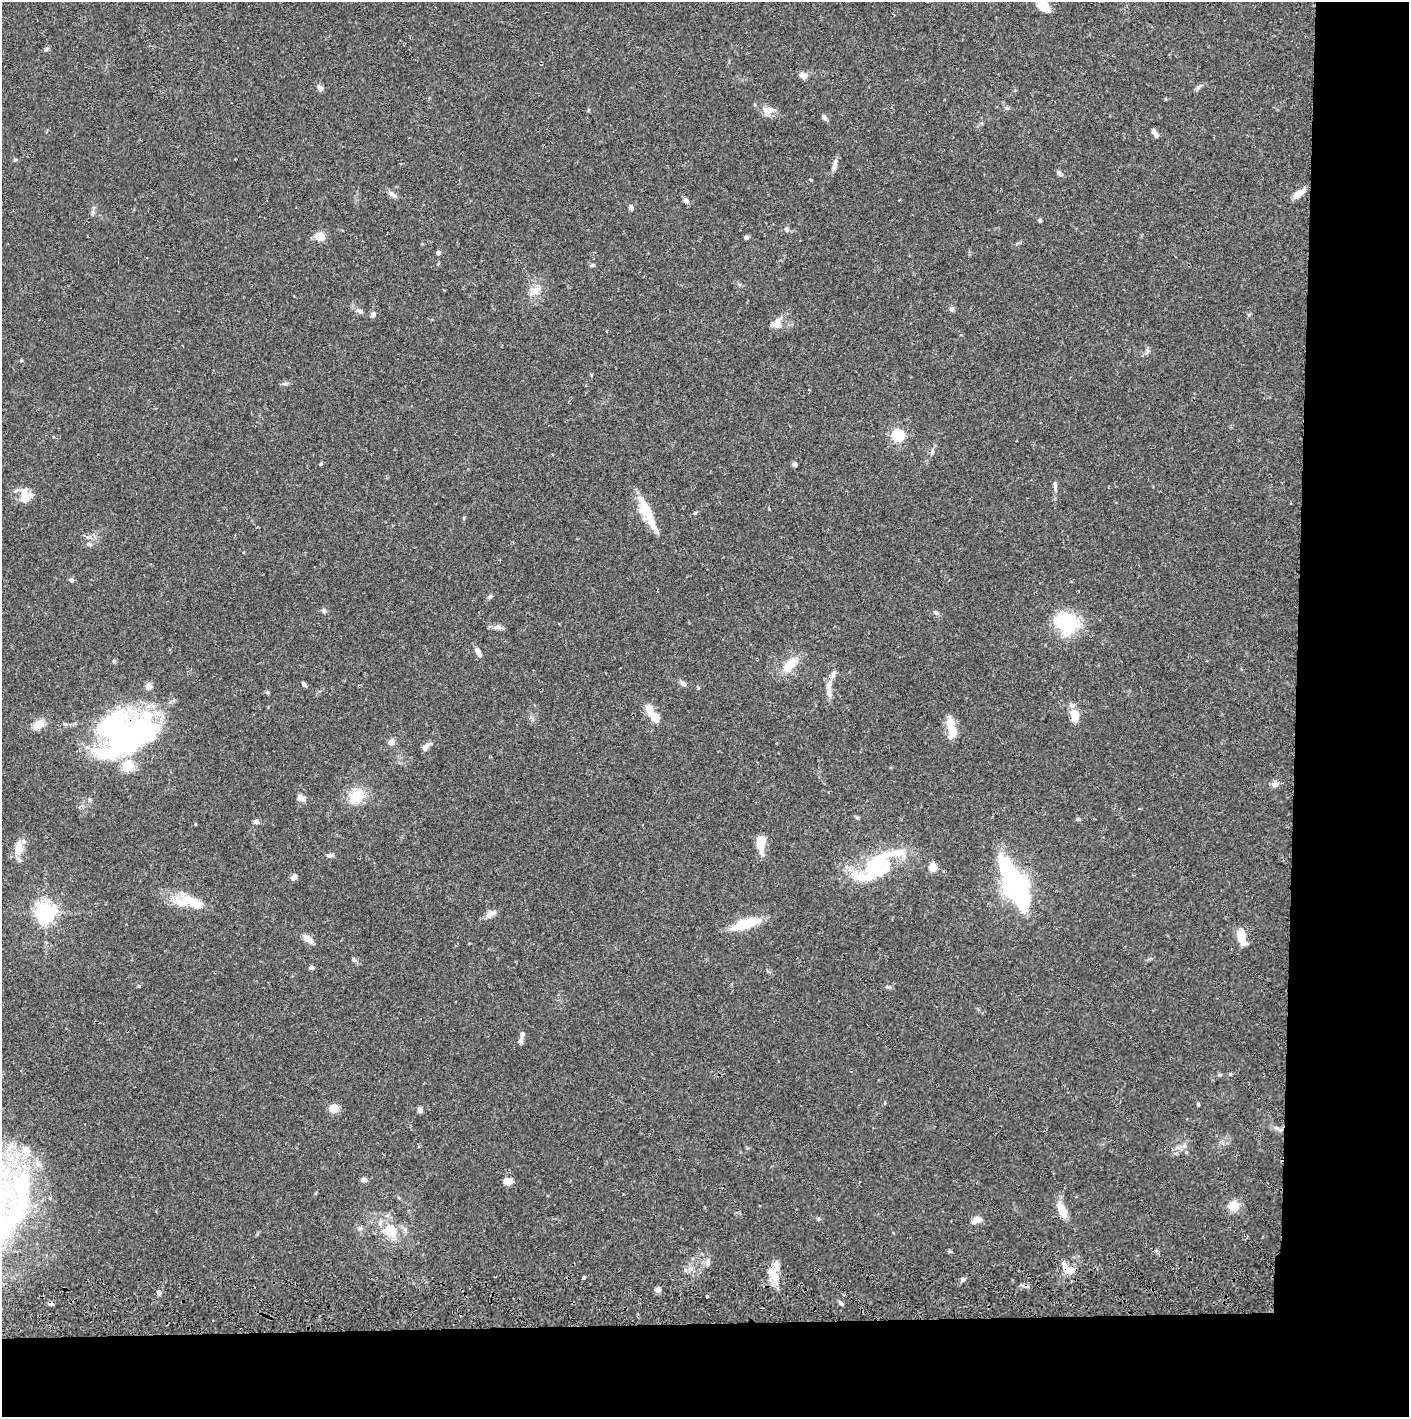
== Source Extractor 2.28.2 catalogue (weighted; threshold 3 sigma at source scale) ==
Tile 9 of 3 x 3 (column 3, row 3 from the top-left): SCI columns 2817-4223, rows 57-1471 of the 4230 x 4358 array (HDU 1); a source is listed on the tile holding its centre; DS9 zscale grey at full resolution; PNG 1411 x 1419 px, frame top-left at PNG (2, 2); no overlay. Shown black and unused: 14% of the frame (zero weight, under 2 of 3 exposures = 3% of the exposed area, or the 3 px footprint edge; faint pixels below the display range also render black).
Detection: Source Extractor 2.28.2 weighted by HDU 2 'WHT'; one run over the whole footprint, this tile lists its part. Background 0.0683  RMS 0.0049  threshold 0.0219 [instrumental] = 3 sigma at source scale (4.5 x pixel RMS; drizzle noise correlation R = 1.50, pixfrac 1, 0.05/0.05 arcsec/px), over >= 5 px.
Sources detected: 123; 7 inside a brighter object's white glare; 1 cosmic-ray / hot-pixel residue — not listed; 12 inside a brighter listed object's ellipse — not listed separately; the other 103 listed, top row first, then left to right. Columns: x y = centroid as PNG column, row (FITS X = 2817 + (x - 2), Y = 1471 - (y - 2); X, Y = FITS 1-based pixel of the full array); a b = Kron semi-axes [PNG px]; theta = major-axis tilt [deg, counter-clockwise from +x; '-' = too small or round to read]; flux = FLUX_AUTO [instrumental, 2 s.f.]
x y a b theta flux
1043 7 18 9 7 4
46 49 6 5 - 0.83
803 75 10 7 -17 2.6
1198 87 7 5 54 1.1
320 88 9 6 -40 1.6
768 111 16 11 12 4.6
824 117 8 5 -49 1.5
1154 131 7 6 - 1.4
15 160 6 4 2 0.6
834 165 16 5 76 2.3
1059 173 7 6 - 1.1
1299 193 18 7 33 4
392 194 13 5 -28 1.8
686 200 7 6 - 1.6
631 207 6 5 - 1.3
92 213 9 3 69 0.93
1040 220 4 4 - 0.76
787 229 8 5 -40 1.1
320 236 8 7 - 7.9
746 237 6 5 - 0.97
438 253 5 5 - 1.1
593 265 7 4 26 0.71
535 290 21 8 32 4.6
952 309 6 6 - 1.2
360 311 9 6 -33 1.7
373 315 6 6 - 1.5
776 323 14 11 54 4.3
591 375 4 3 - 0.56
285 384 8 4 8 0.99
898 435 6 5 - 69
932 452 6 5 - 0.94
321 464 5 4 - 0.59
795 464 6 5 - 1
1055 486 14 5 -87 1.6
24 495 18 16 81 6.2
646 509 30 13 -67 14
695 513 5 4 - 0.54
464 518 5 3 - 0.5
89 537 8 4 -7 1.3
71 580 6 5 - 1.2
490 597 6 5 - 0.87
324 611 7 5 -40 1.2
936 613 9 4 -35 0.99
1067 622 21 17 -21 43
497 627 12 6 4 2.1
478 652 13 6 -61 2.2
114 661 5 5 - 0.71
790 665 24 12 50 9.5
683 683 8 6 -55 1.5
304 684 6 4 -52 1.1
149 686 5 4 - 7.4
829 686 21 7 -87 3.8
1075 716 14 9 -83 7.9
654 717 20 10 -46 6.9
950 724 23 10 -88 6.8
38 725 14 10 39 4.6
123 736 58 51 -35 110
391 742 8 8 - 2.1
425 747 10 6 53 2.5
1275 784 10 7 7 1.8
356 797 20 15 45 12
299 798 9 9 - 2.5
857 818 6 5 - 0.75
256 822 7 6 - 1.2
759 842 24 9 -74 7.4
19 848 15 8 85 7.6
330 855 10 5 4 1.2
878 865 32 22 -13 28
933 867 5 5 - 16
294 877 9 6 63 1.5
1015 884 51 18 -65 94
192 903 35 13 -26 11
46 913 7 7 - 280
491 914 19 7 33 2.8
745 924 33 10 18 15
1241 936 15 7 -82 9.9
308 939 14 7 -36 3.6
354 960 7 5 -72 0.87
311 967 5 4 - 1.5
139 986 4 4 - 0.45
888 987 7 5 -18 0.88
522 1034 7 5 78 1.4
1220 1074 6 4 0 0.64
1198 1104 5 3 - 0.56
333 1108 8 8 - 6.5
420 1110 6 5 - 1.6
26 1151 14 12 -80 6.2
364 1180 7 6 - 1.5
508 1181 10 7 2 3.5
1233 1206 10 10 - 6.5
1062 1210 21 10 -63 5.9
977 1220 13 7 28 3.3
391 1230 11 10 - 13
708 1262 13 4 87 1.4
1070 1269 13 7 -21 8.7
772 1274 23 9 -60 8.1
584 1278 3 3 - 1.8
963 1279 7 4 52 1
658 1290 6 6 - 1.9
159 1293 7 5 -76 1.1
707 1296 3 2 - 0.67
841 1303 6 5 - 0.94
51 1304 4 3 - 2.6
Overlapping masked pixels (flux is a lower limit): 3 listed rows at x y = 123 736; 1070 1269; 51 1304